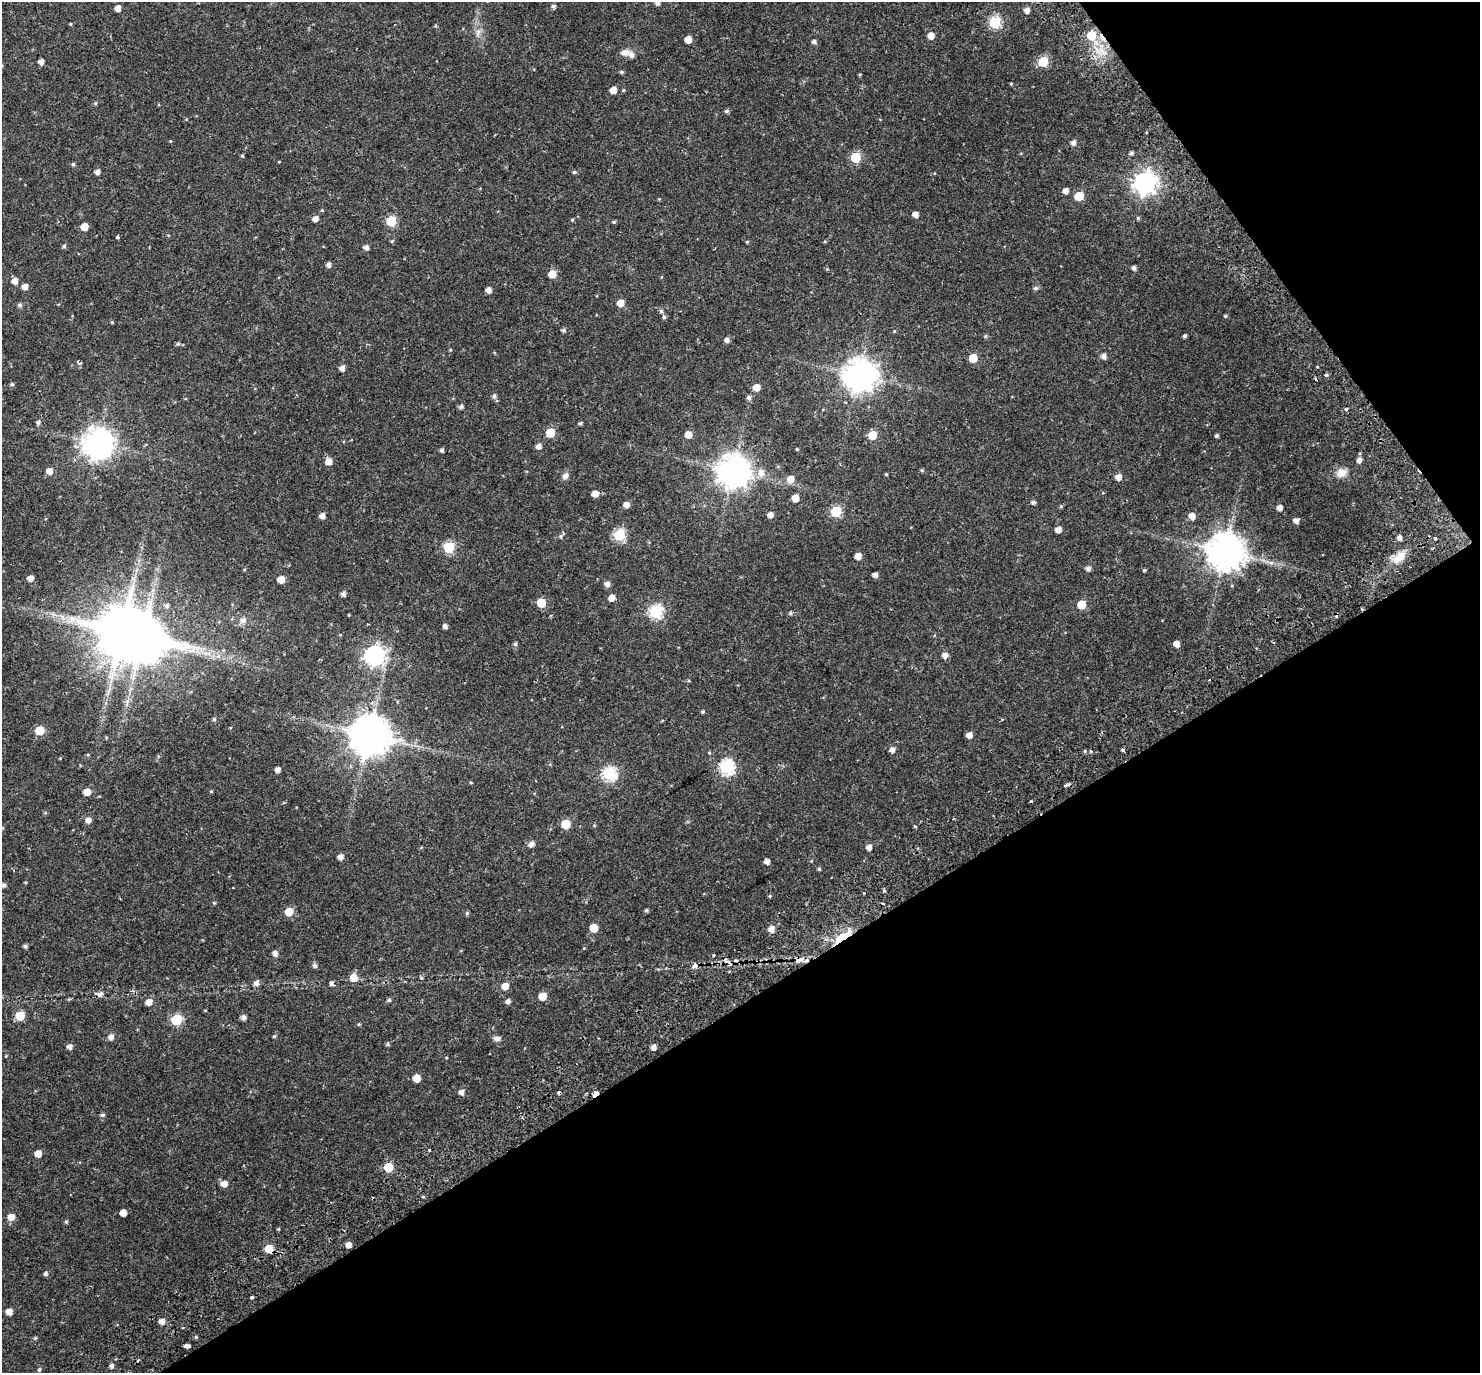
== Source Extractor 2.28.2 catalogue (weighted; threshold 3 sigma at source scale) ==
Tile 12 of 4 x 4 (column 4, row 3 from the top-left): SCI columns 4501-5978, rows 1589-2959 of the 6051 x 5978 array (HDU 1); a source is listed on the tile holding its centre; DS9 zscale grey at full resolution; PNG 1482 x 1375 px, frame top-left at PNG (2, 2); no overlay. Shown black and unused: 33% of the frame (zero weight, under 2 of 3 exposures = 5% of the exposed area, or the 3 px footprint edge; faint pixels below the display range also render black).
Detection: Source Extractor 2.28.2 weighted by HDU 2 'WHT'; one run over the whole footprint, this tile lists its part. Background 0.0628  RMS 0.0047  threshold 0.0209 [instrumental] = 3 sigma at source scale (4.5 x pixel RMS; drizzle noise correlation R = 1.50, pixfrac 1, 0.0396/0.0396 arcsec/px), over >= 5 px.
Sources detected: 241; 1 inside a brighter object's white glare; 13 cosmic-ray / hot-pixel residue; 1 long thin detection or spike segment (spike, bleed or trail) — not listed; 1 inside a brighter listed object's ellipse — not listed separately; the other 225 listed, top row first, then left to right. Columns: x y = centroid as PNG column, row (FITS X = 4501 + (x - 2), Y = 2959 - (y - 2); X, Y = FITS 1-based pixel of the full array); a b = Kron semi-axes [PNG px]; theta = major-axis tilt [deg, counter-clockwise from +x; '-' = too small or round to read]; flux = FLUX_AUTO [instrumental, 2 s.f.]
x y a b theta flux
657 2 5 5 - 1.7
553 6 5 4 - 1
118 8 5 5 - 2.8
1027 10 5 5 - 2.4
994 22 6 6 - 45
71 24 4 3 - 0.34
435 26 5 3 - 0.45
478 32 8 6 45 1.5
1091 35 6 6 - 16
931 36 5 5 - 3.6
688 39 5 5 - 4.4
814 41 5 4 - 1.2
624 52 13 9 11 2.5
41 61 4 4 - 2.3
1043 61 6 6 - 25
622 72 4 4 - 0.72
1011 84 4 3 - 0.43
613 90 5 5 - 4
623 90 4 4 - 0.45
95 103 5 4 - 0.56
727 111 5 5 - 0.84
170 141 3 3 - 0.47
1073 143 5 5 - 1.9
1131 153 5 4 - 0.9
242 156 5 4 - 0.46
855 157 6 6 - 22
73 164 5 5 - 0.66
97 172 5 5 - 1.9
574 172 5 4 - 0.72
1145 183 8 8 - 280
1065 191 5 5 - 2.5
1079 196 6 5 - 15
915 214 5 4 - 2.8
315 218 5 5 - 2.4
1138 218 5 4 - 0.58
572 220 4 4 - 0.46
391 221 6 6 - 22
614 222 5 4 - 0.57
84 227 5 5 - 5.1
168 235 4 3 - 0.32
118 237 3 3 - 0.99
747 242 4 4 - 0.4
64 246 5 4 - 0.76
366 247 5 5 - 1.8
328 265 5 4 - 1.5
1134 268 4 4 - 1.4
827 269 4 4 - 0.37
552 274 5 5 - 6.5
15 281 6 5 - 2.7
25 286 5 5 - 2.9
1035 288 7 5 1 0.88
488 290 4 4 - 2.6
620 303 5 5 - 4.6
20 305 6 5 - 0.84
661 311 5 5 - 0.79
1225 316 4 4 - 0.6
664 317 6 5 - 0.82
112 322 5 3 - 0.35
563 330 4 4 - 0.99
894 331 4 4 - 0.4
985 336 5 5 - 0.56
1184 336 4 3 - 0.88
727 340 5 5 - 1.7
178 344 6 4 20 0.68
450 350 5 3 - 0.36
1104 356 5 5 - 2.1
973 358 5 5 - 10
80 363 4 3 - 2.1
342 368 5 5 - 2.1
859 375 10 10 - 690
1326 375 3 3 - 1.2
12 384 5 4 - 0.74
756 387 5 5 - 4.5
494 396 6 6 - 1.2
749 398 5 5 - 1.1
461 407 5 5 - 1.1
1346 409 3 3 - 2.1
38 422 6 5 - 1.2
580 423 4 4 - 0.75
550 432 6 5 - 13
688 434 5 5 - 3.8
872 435 6 5 - 11
1216 436 4 4 - 0.86
98 443 9 9 - 600
539 446 5 5 - 2.2
797 449 4 3 - 0.43
442 450 4 4 - 0.95
1359 460 5 5 - 1.9
329 462 6 5 - 3.5
922 470 5 4 - 0.55
49 471 5 5 - 3.4
733 471 10 10 - 740
761 472 9 8 - 3.2
1341 473 13 11 4 3.6
886 474 4 3 - 0.43
565 476 9 6 58 1.9
1118 477 5 5 - 2.9
791 479 6 6 - 4.7
595 494 5 5 - 3.3
795 498 5 5 - 5
1033 502 5 4 - 1.1
626 505 5 5 - 3
1279 507 4 4 - 2.4
836 511 6 6 - 31
770 515 5 5 - 2.3
322 516 5 5 - 2.4
1192 516 6 5 - 3.3
1296 521 5 4 - 2.1
1058 529 5 5 - 2.7
619 535 6 6 - 38
560 536 6 5 - 0.69
1399 537 5 5 - 1.8
1435 538 4 3 - 0.77
449 547 6 6 - 33
1225 551 11 10 - 1100
858 556 5 5 - 4
1399 557 22 10 45 5.5
1271 563 6 6 - 1.1
1088 568 5 5 - 1.7
1144 570 4 3 - 0.6
875 575 5 4 - 1.9
30 578 5 5 - 2.5
281 579 5 5 - 5.5
607 584 5 5 - 2.1
343 594 5 5 - 1.6
612 598 6 5 - 3.3
541 603 5 5 - 12
1081 604 6 5 - 12
167 606 6 6 - 1
656 612 6 6 - 60
790 613 5 4 - 0.68
349 615 4 3 - 0.3
62 617 7 4 -71 1.2
243 620 7 7 - 2.1
445 626 4 4 - 1.7
123 630 15 12 43 2300
515 644 5 5 - 0.76
1176 644 5 4 - 3
374 655 8 7 - 180
945 655 5 5 - 2.3
702 712 4 3 - 0.71
214 719 5 5 - 0.59
662 720 4 3 - 0.39
39 730 6 6 - 12
369 735 11 11 - 1300
969 735 5 5 - 3
892 750 5 5 - 2.1
1123 750 4 3 - 2.1
80 765 3 2 - 0.45
726 767 7 7 - 71
278 770 4 4 - 2.2
609 774 6 6 - 62
211 791 4 3 - 0.39
87 792 5 5 - 5.2
45 813 5 3 - 0.41
88 820 5 5 - 2.5
566 824 6 6 - 14
594 825 5 4 - 0.39
2 828 5 4 - 0.41
531 844 6 5 - 2.3
869 847 5 5 - 2.4
341 857 5 5 - 2.3
767 861 5 4 - 2.3
819 869 4 4 - 0.63
25 882 4 3 - 0.38
3 885 5 5 - 1
884 891 5 3 - 0.5
864 893 3 3 - 1.1
770 896 5 4 - 0.5
214 903 5 3 - 0.44
646 910 4 4 - 0.7
289 911 6 5 - 8.5
467 913 5 4 - 0.58
594 928 5 5 - 8.8
771 929 5 5 - 3.2
842 937 25 7 34 12
25 946 5 4 - 0.94
275 953 5 5 - 1.9
714 955 4 3 - 0.78
799 960 16 6 20 3
315 965 6 5 - 1.1
695 966 8 6 29 1.6
354 977 6 6 - 5.8
256 982 7 6 - 1.7
331 983 6 5 - 1.1
505 986 5 5 - 4.4
99 994 10 6 -3 1.6
542 996 5 5 - 7.3
389 1000 5 4 - 0.82
508 1001 5 4 - 1.8
149 1002 6 5 - 3.4
20 1016 6 6 - 12
244 1017 5 5 - 1.8
176 1020 6 6 - 29
359 1024 5 4 - 0.48
274 1036 4 4 - 0.59
111 1037 6 5 - 2.3
497 1039 9 6 -1 1.5
388 1045 6 4 -20 0.54
70 1047 5 5 - 1.7
654 1047 4 4 - 2.1
446 1058 3 3 - 0.72
417 1078 5 5 - 5.8
461 1092 5 5 - 2.2
595 1094 5 4 - 2.9
102 1115 6 5 - 0.85
429 1150 3 3 - 0.35
38 1154 5 5 - 3.8
388 1167 6 5 - 15
224 1184 6 5 - 3.7
423 1197 5 3 - 0.38
123 1213 5 5 - 4.3
11 1217 6 5 - 3.9
66 1222 5 4 - 0.58
278 1229 3 3 - 0.51
348 1245 5 5 - 2.4
269 1249 6 5 - 10
45 1274 5 5 - 0.98
252 1297 3 3 - 1
9 1312 5 5 - 3.4
162 1321 5 5 - 2.9
35 1338 5 4 - 0.56
187 1346 6 3 -5 6.1
112 1366 5 4 - 1.3
39 1369 5 4 - 0.71
Overlapping masked pixels (flux is a lower limit): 4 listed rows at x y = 842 937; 799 960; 595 1094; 269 1249
Isophote crosses this tile's border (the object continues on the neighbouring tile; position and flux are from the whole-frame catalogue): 3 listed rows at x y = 657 2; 2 828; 3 885